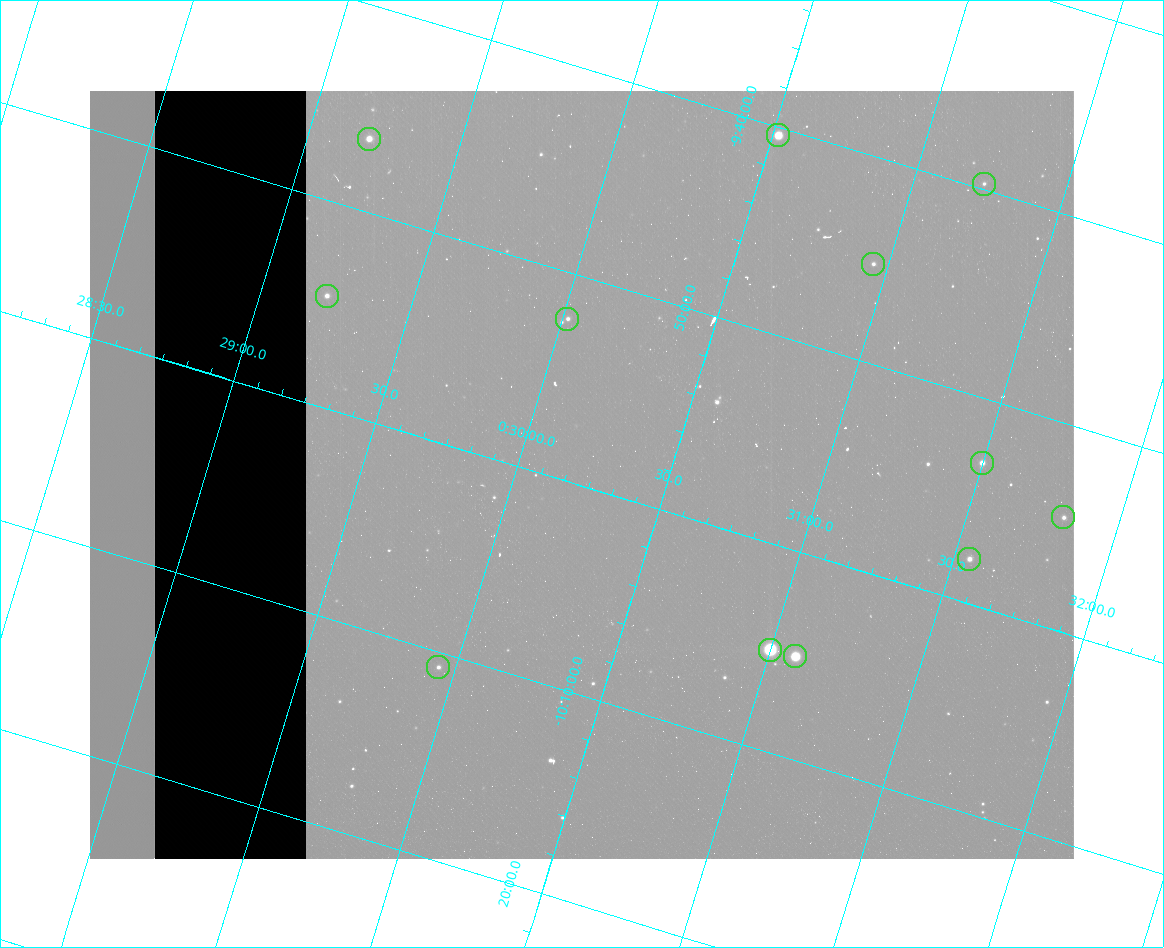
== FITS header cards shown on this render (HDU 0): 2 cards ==
NAXIS1  =                  984 / Size of image - Xaxis
NAXIS2  =                  768 / Size of image - Yaxis

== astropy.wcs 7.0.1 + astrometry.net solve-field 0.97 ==
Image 984 x 768 px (HDU 0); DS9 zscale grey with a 90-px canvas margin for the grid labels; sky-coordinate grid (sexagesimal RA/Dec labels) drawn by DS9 from the SOLVED WCS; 12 Tycho-2 reference stars matched to detected sources circled (green)
Header WCS: none
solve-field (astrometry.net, Tycho-2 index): SOLVED blind (the file carries no WCS)
Solved WCS: RA---TAN-SIP/DEC--TAN-SIP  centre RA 00:30:13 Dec -09:59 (7.55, -9.99 deg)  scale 2.99 arcsec/px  FOV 49.1' x 38.3'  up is -17 deg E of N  parity flipped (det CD > 0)
(file carries no celestial WCS; the grid is the blind solution)
Tycho-2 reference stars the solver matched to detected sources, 12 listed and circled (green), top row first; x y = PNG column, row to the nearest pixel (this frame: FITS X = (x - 90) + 1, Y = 768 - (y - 91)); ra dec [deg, ICRS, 3 dp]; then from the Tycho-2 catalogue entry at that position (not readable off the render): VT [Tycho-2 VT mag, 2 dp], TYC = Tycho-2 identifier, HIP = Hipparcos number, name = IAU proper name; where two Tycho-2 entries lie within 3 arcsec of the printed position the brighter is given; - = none
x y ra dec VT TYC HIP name
778 135 7.630 -9.673 9.11 5262-162-1 - -
369 139 7.300 -9.775 10.33 5262-1046-1 - -
984 184 7.808 -9.662 12.62 5269-2245-1 - -
873 264 7.738 -9.753 11.99 5269-2311-1 - -
327 296 7.305 -9.910 11.22 5262-533-1 - -
567 319 7.504 -9.871 11.88 5262-156-1 - -
982 463 7.875 -9.885 10.69 5269-806-1 - -
1063 517 7.954 -9.909 11.98 5269-2144-1 - -
969 559 7.888 -9.964 11.29 5269-2005-1 - -
770 650 7.750 -10.085 6.91 5269-2391-1 2431 -
795 656 7.772 -10.084 8.43 5269-2011-1 2444 -
438 667 7.486 -10.179 12.04 5265-73-1 - -